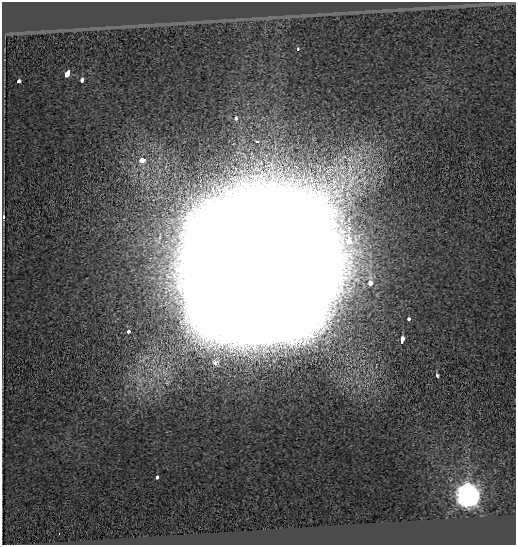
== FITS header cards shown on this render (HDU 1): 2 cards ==
NAXIS1  =                  514
NAXIS2  =                  543

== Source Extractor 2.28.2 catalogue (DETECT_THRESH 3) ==
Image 514 x 543 px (HDU 1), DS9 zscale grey, 1 PNG px = 1 image px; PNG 518 x 547 px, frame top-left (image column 1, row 543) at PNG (2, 2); no overlay
Background -0.222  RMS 0.11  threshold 0.341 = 3 sigma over >= 5 px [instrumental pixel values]
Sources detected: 17; all 17 listed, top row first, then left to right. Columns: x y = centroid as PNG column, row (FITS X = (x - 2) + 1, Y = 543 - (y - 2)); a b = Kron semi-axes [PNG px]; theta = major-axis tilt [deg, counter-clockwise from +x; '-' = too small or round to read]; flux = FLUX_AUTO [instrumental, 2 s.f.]
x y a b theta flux
298 49 3 3 - 2.6e+01
68 73 6 3 64 6.0e+02
82 80 4 3 - 1.1e+02
19 81 4 3 - 1.0e+02
236 119 3 3 - 3.9e+01
257 142 3 3 - 8.5e+01
142 160 4 4 - 4.3e+02
3 217 3 3 - 3.0e+01
256 273 56 54 38 2.5e+06
370 283 4 3 - 4.1e+02
409 319 3 3 - 6.4e+01
128 331 4 3 - 3.2e+01
402 340 7 3 74 3.1e+02
215 362 11 11 - 7.0e+01
437 376 3 3 - 1.1e+02
157 477 3 3 - 6.8e+01
468 496 9 8 - 9.0e+03
At the frame edge (FLAGS 8, measured only in part): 1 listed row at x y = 3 217